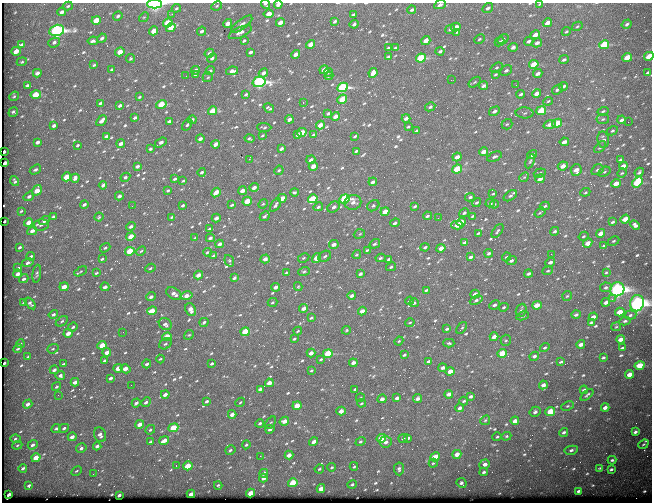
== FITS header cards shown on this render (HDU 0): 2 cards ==
NAXIS1  =                  650
NAXIS2  =                  500

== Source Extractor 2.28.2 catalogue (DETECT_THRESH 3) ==
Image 650 x 500 px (HDU 0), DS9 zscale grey, 1 PNG px = 1 image px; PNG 654 x 504 px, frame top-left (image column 1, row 500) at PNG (2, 3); each listed source drawn as its Kron ellipse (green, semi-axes under 4 px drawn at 4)
Background 594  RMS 3.1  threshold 9.22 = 3 sigma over >= 5 px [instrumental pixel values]
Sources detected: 688; of the 688, the 500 brightest by FLUX_AUTO listed and drawn (188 fainter detections omitted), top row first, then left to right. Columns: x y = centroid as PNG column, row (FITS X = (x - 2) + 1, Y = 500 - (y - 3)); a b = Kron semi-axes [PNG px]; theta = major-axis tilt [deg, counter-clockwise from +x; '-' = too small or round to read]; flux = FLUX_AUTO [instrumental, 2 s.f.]
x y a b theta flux
155 4 7 4 -2 24000
265 4 5 3 - 460
540 4 3 2 - 540
278 5 4 3 - 1000
440 5 6 4 24 610
68 6 5 4 - 300
217 6 6 4 25 250
176 8 5 3 - 260
488 8 6 4 37 670
412 10 4 3 - 390
62 12 4 3 - 800
172 14 3 2 - 580
269 14 5 4 - 1200
353 15 4 3 - 380
118 16 5 3 - 420
144 17 5 4 - 230
96 20 5 4 - 4200
335 21 4 3 - 400
280 22 4 3 - 1400
168 23 5 4 - 5500
547 23 5 3 - 1400
228 24 4 3 - 1500
242 24 12 5 38 690
354 24 4 3 - 420
627 24 5 4 - 380
577 26 6 4 30 290
456 27 5 3 - 1500
171 28 5 4 - 4100
450 29 5 3 - 360
57 30 7 5 13 55000
154 31 5 4 - 2700
202 31 5 4 - 520
240 32 12 5 25 900
457 32 4 4 - 230
566 32 5 3 - 230
535 35 5 3 - 2300
102 38 5 3 - 490
479 39 5 4 - 260
503 39 6 3 33 410
93 41 5 3 - 650
244 41 4 2 - 320
426 41 5 3 - 1900
529 41 5 3 - 500
54 42 6 5 - 530
499 42 5 4 - 360
537 43 5 4 - 730
311 44 4 3 - 2900
21 45 4 3 - 520
604 45 5 4 - 12000
513 47 5 4 - 620
388 48 3 2 - 250
395 48 3 3 - 370
16 51 5 4 - 2300
440 51 4 3 - 380
120 52 5 4 - 2800
250 52 4 3 - 520
209 53 5 4 - 440
295 54 4 3 - 1300
388 56 3 2 - 280
649 56 5 3 - 4200
627 57 5 3 - 4800
212 58 5 4 - 500
421 58 5 4 - 14000
130 59 4 4 - 290
564 60 5 4 - 440
22 62 5 4 - 270
534 64 5 4 - 5000
94 65 3 3 - 230
496 68 6 4 36 310
112 70 3 3 - 270
196 70 4 3 - 750
210 70 5 3 - 270
324 70 5 3 - 1700
506 70 6 4 32 590
232 71 6 3 9 1000
328 72 4 3 - 300
648 72 4 3 - 410
37 73 4 3 - 930
263 73 5 3 - 750
373 73 5 4 - 1900
538 73 5 3 - 950
196 74 4 3 - 800
496 74 4 3 - 270
186 76 3 2 - 250
329 76 4 4 - 290
208 77 5 5 - 310
451 80 2 2 - 960
259 82 6 5 - 42000
475 82 7 3 36 260
27 85 4 3 - 330
516 85 3 2 - 330
483 86 4 3 - 720
563 86 4 3 - 580
343 87 5 4 - 28000
557 89 6 4 37 410
537 93 4 3 - 1600
246 94 3 3 - 280
521 94 4 3 - 460
36 95 5 4 - 4700
14 96 5 4 - 270
139 97 3 2 - 230
342 99 5 4 - 4700
548 101 5 4 - 290
303 102 3 2 - 820
101 103 4 3 - 410
161 104 5 4 - 6100
120 105 4 3 - 560
430 107 5 4 - 450
269 108 5 3 - 340
213 111 5 4 - 4900
494 111 6 4 30 700
541 111 5 4 - 8500
603 111 6 3 17 300
13 112 5 3 - 460
328 113 4 3 - 340
525 113 9 5 -2 410
335 116 4 3 - 1700
135 118 4 3 - 450
406 118 4 3 - 740
289 119 4 3 - 830
603 119 6 5 - 390
192 120 5 3 - 680
622 120 4 3 - 620
102 121 6 3 49 1100
169 121 4 3 - 430
628 122 2 2 - 320
557 123 5 4 - 6500
507 124 5 5 - 290
550 124 6 4 22 1500
187 125 6 3 54 310
320 125 4 3 - 2000
54 126 4 3 - 610
264 127 7 3 -2 310
408 127 3 2 - 250
416 131 4 3 - 320
612 131 5 4 - 340
302 132 5 3 - 2600
298 134 4 3 - 470
262 135 3 2 - 260
314 135 3 3 - 260
107 136 4 3 - 510
355 136 4 3 - 320
200 139 4 3 - 830
249 139 5 3 - 350
603 139 8 6 -83 810
37 142 4 3 - 820
161 142 6 3 34 990
564 142 4 3 - 1100
121 143 4 3 - 1100
215 144 4 3 - 990
77 145 4 3 - 350
600 147 7 3 46 390
150 149 3 3 - 350
281 149 4 3 - 560
356 151 3 3 - 250
4 152 3 2 - 750
484 152 5 3 - 2100
532 155 5 4 - 1100
457 157 4 3 - 1400
495 157 8 4 23 590
249 159 2 2 - 2100
311 160 4 3 - 580
620 160 4 3 - 520
530 161 7 4 65 320
5 163 4 3 - 1200
137 166 4 3 - 690
313 166 4 3 - 2000
563 166 5 3 - 1700
623 166 4 3 - 1100
457 169 5 4 - 9200
35 170 6 4 32 460
279 170 5 3 - 290
576 170 6 5 - 1700
597 170 6 5 - 400
202 172 4 3 - 330
604 172 6 4 31 300
639 172 5 3 - 440
540 173 6 4 20 350
622 173 5 4 - 240
67 177 4 4 - 4000
125 177 5 4 - 410
524 177 5 4 - 240
75 178 5 4 - 770
175 179 4 3 - 390
540 179 5 4 - 1200
15 181 5 4 - 380
183 181 3 2 - 230
373 182 4 3 - 670
637 182 6 4 50 13000
616 183 5 3 - 2700
103 185 4 3 - 500
254 187 5 3 - 1100
37 190 6 4 55 2900
168 190 4 3 - 280
242 191 4 3 - 1400
294 192 4 3 - 330
585 192 5 4 - 250
216 193 5 3 - 2200
493 194 4 3 - 230
29 196 6 4 34 530
119 196 4 3 - 720
510 196 7 4 33 450
470 197 5 3 - 410
282 198 4 3 - 2300
313 199 5 4 - 6800
345 199 5 4 - 25000
247 201 5 3 - 4300
353 202 8 7 - 1100
477 202 4 3 - 400
490 203 5 4 - 620
84 204 4 3 - 510
263 204 5 4 - 260
494 204 4 3 - 260
183 205 4 3 - 380
232 205 3 3 - 350
276 205 7 4 56 560
132 206 2 2 - 230
373 206 6 5 - 370
415 206 4 3 - 340
545 206 5 3 - 350
318 207 5 4 - 420
334 207 6 5 - 840
21 211 3 3 - 230
385 211 5 3 - 2500
540 212 6 3 35 240
464 213 5 4 - 490
265 216 5 3 - 500
427 216 4 3 - 380
473 216 4 3 - 310
54 217 3 3 - 430
99 217 4 4 - 250
172 217 3 2 - 280
216 218 4 3 - 1000
438 218 2 2 - 400
625 219 5 3 - 3200
5 221 3 2 - 300
44 221 5 4 - 1100
461 222 4 4 - 2400
613 222 4 3 - 350
29 223 4 3 - 2100
395 223 5 3 - 510
41 225 8 5 9 540
457 225 6 4 -1 2400
635 225 5 4 - 750
131 226 5 3 - 590
209 229 4 3 - 340
32 231 5 4 - 1000
498 231 8 4 54 360
555 231 5 3 - 390
478 233 3 2 - 240
601 233 4 3 - 1800
359 234 6 4 19 360
131 236 5 3 - 3200
584 236 5 4 - 310
195 238 3 2 - 460
210 238 4 3 - 790
614 241 6 4 27 350
464 242 4 3 - 540
588 243 5 4 - 1900
220 244 4 3 - 930
334 244 5 3 - 1200
375 244 5 4 - 350
603 245 3 3 - 1300
20 247 4 3 - 340
425 247 4 3 - 390
105 248 5 4 - 320
441 248 4 3 - 1800
367 250 4 3 - 260
130 251 5 4 - 7400
141 251 5 4 - 290
207 252 4 3 - 270
489 253 4 3 - 530
551 254 2 2 - 1200
213 255 4 3 - 250
357 255 5 4 - 270
31 256 4 3 - 390
325 256 7 5 33 480
471 257 4 3 - 520
507 257 5 3 - 350
304 258 6 4 28 280
316 258 5 4 - 3000
380 258 5 3 - 370
102 259 3 3 - 340
265 259 4 3 - 1100
389 259 4 3 - 320
229 261 6 4 -69 290
511 261 5 4 - 600
550 262 5 4 - 800
28 263 6 4 13 670
391 267 5 4 - 410
18 268 3 2 - 240
150 268 5 4 - 290
81 271 7 4 29 310
304 271 6 4 20 380
548 271 5 4 - 290
286 272 4 3 - 240
606 272 3 3 - 230
96 273 4 3 - 260
18 274 4 3 - 1500
37 274 9 4 82 370
360 274 4 3 - 650
528 274 4 3 - 540
198 275 4 3 - 1700
234 278 4 3 - 490
24 279 5 4 - 530
64 287 4 3 - 2600
105 287 4 3 - 1000
276 287 5 3 - 1100
298 287 4 4 - 230
606 287 6 5 - 470
617 289 7 6 - 81000
426 290 3 3 - 270
174 294 8 5 -31 1300
475 294 4 3 - 980
186 296 6 4 13 1600
352 296 4 3 - 750
567 296 5 5 - 300
151 297 5 4 - 610
612 299 4 3 - 370
476 300 7 4 24 520
409 301 4 3 - 270
272 302 5 4 - 270
606 302 4 3 - 870
24 303 3 3 - 250
30 303 7 4 -51 470
414 303 4 4 - 380
637 303 8 7 - 100000
494 305 5 4 - 570
537 305 4 4 - 3300
504 307 5 4 - 290
304 308 4 3 - 1300
191 310 7 5 -67 1500
521 310 6 5 - 550
152 311 5 4 - 4500
362 311 4 3 - 1500
620 312 5 3 - 3900
53 314 5 3 - 450
576 314 4 3 - 500
630 315 6 4 8 440
523 316 6 4 25 450
593 317 4 3 - 1100
311 318 4 3 - 310
62 321 7 4 34 360
625 321 5 4 - 410
204 322 5 3 - 430
410 322 5 3 - 240
591 322 3 2 - 280
165 324 7 5 -34 750
73 327 5 4 - 320
616 327 5 4 - 250
462 328 7 3 53 270
447 329 4 3 - 420
346 330 5 4 - 230
298 331 4 3 - 230
123 332 2 2 - 410
245 332 5 4 - 7100
68 333 4 3 - 1700
189 335 5 4 - 250
167 337 4 4 - 4800
494 337 4 3 - 1500
294 339 4 3 - 270
621 339 4 3 - 2100
506 340 6 5 - 320
399 341 4 3 - 240
449 343 5 3 - 330
20 344 4 3 - 260
165 344 6 5 - 410
581 344 4 3 - 1300
102 345 4 4 - 4800
545 348 5 4 - 300
622 348 4 3 - 530
18 349 5 3 - 290
53 349 6 4 21 250
107 352 4 3 - 1700
311 353 4 3 - 1500
502 353 5 4 - 6400
328 354 5 4 - 11000
404 355 4 3 - 380
534 356 5 4 - 700
28 357 4 3 - 260
603 358 4 3 - 390
160 359 4 3 - 240
321 359 4 3 - 240
104 361 4 3 - 470
429 361 4 3 - 460
561 362 4 3 - 330
4 363 3 2 - 750
353 363 4 3 - 990
63 364 3 2 - 250
147 364 4 3 - 470
212 364 4 3 - 480
640 365 5 4 - 6800
118 368 4 3 - 2300
443 368 4 3 - 870
125 369 5 4 - 1900
54 370 4 3 - 810
311 370 3 3 - 260
450 371 4 3 - 2500
629 374 4 3 - 2500
60 376 5 4 - 600
110 378 4 3 - 580
75 382 4 3 - 1100
269 383 4 3 - 2300
131 385 2 2 - 240
543 385 4 4 - 990
56 387 5 4 - 320
260 389 4 3 - 680
355 389 4 3 - 330
584 390 4 3 - 450
165 394 4 3 - 1200
449 394 4 3 - 1100
58 395 2 2 - 330
587 395 8 3 41 340
471 396 4 3 - 490
360 398 4 3 - 230
397 398 4 3 - 810
418 398 4 3 - 760
382 399 4 3 - 940
207 401 4 3 - 520
464 401 4 3 - 320
146 402 5 4 - 520
240 402 5 4 - 230
136 403 4 3 - 720
361 403 4 3 - 250
28 404 5 3 - 890
297 406 4 4 - 4400
568 406 6 4 26 330
460 408 4 4 - 650
605 408 4 3 - 1000
341 411 4 4 - 1700
550 411 5 4 - 8200
535 412 6 5 - 770
232 414 4 3 - 1300
485 420 5 4 - 330
284 421 5 4 - 1500
515 421 4 3 - 1400
260 423 4 4 - 370
270 423 7 2 53 240
139 424 4 3 - 1500
64 428 5 4 - 430
173 428 5 4 - 6400
56 429 5 4 - 390
270 429 4 3 - 670
150 430 5 4 - 370
564 432 4 3 - 420
635 432 4 3 - 490
100 435 7 6 - 970
506 436 5 4 - 280
72 437 4 3 - 1200
497 437 5 3 - 260
381 438 5 4 - 8600
403 438 5 4 - 360
408 438 4 3 - 510
16 439 5 3 - 360
164 440 5 3 - 1700
360 441 5 4 - 320
150 442 4 3 - 360
314 442 5 3 - 1200
386 442 6 5 - 950
643 444 5 3 - 270
17 445 5 4 - 230
33 445 5 4 - 620
246 445 4 3 - 270
97 446 4 3 - 690
81 448 5 4 - 640
230 450 5 4 - 390
571 450 7 4 11 510
457 454 5 4 - 2000
289 455 4 3 - 1300
260 456 2 2 - 710
435 457 5 4 - 3500
36 458 5 3 - 3500
612 460 4 3 - 320
433 463 4 4 - 270
485 464 5 4 - 1000
176 466 3 2 - 230
188 466 5 4 - 5800
354 466 4 3 - 290
332 467 4 3 - 280
23 468 4 3 - 370
600 468 4 3 - 250
319 469 5 3 - 260
399 469 6 5 - 470
611 469 4 3 - 350
76 471 6 3 29 260
484 472 4 4 - 440
264 473 4 3 - 1300
93 474 2 2 - 300
263 478 4 3 - 1000
293 483 5 4 - 8400
461 483 5 4 - 670
352 484 5 3 - 290
29 485 4 3 - 400
218 485 4 3 - 290
321 489 4 4 - 2000
579 491 3 3 - 440
250 493 4 3 - 3400
9 494 4 3 - 960
191 494 4 3 - 1200
119 495 4 3 - 540
At the frame edge (FLAGS 8, measured only in part): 7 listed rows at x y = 155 4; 265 4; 540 4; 278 5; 440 5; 649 56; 637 303
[188 fainter detections neither listed nor drawn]